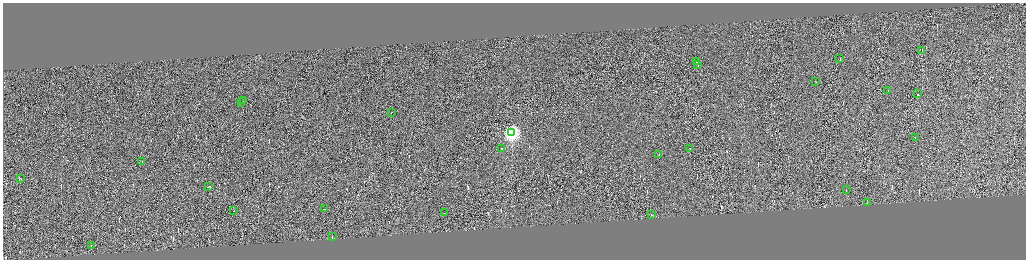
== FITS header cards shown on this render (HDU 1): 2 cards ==
NAXIS1  =                 4093
NAXIS2  =                 1030

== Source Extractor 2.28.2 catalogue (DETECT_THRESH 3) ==
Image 4093 x 1030 px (HDU 1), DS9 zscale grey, zoomed out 1/4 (1 PNG px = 4 x 4 image px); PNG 1028 x 262 px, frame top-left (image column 4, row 1029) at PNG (3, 3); each listed source drawn as its Kron ellipse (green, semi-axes under 4 px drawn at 4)
Background 0.151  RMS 4.2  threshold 12.7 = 3 sigma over >= 5 px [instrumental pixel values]
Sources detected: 408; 382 cannot appear on this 1/4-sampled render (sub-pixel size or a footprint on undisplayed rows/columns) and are neither listed nor drawn; the other 26 listed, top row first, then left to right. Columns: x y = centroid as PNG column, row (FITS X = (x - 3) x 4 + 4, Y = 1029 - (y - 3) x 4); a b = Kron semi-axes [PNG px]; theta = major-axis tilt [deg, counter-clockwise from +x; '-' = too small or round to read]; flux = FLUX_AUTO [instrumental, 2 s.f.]
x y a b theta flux
922 51 3 1 - 560
840 59 2 1 - 15000
696 62 2 1 - 12000
697 65 3 1 - 24000
815 82 2 1 - 17000
888 90 2 1 - 11000
917 94 2 1 - 21000
243 101 2 1 - 31000
241 102 2 1 - 28000
391 113 2 1 - 17000
512 132 4 4 - 630000
915 138 2 1 - 11000
690 148 2 1 - 16000
502 149 2 1 - 65000
659 155 2 1 - 9300
142 162 2 1 - 25000
20 178 2 1 - 17000
208 187 3 1 - 27000
846 190 2 1 - 7500
867 203 2 1 - 390
324 209 2 1 - 38000
233 211 2 1 - 12000
444 213 2 1 - 20000
651 215 2 1 - 10000
332 237 2 1 - 51000
91 246 2 1 - 18000
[382 sub-pixel or undisplayed-footprint detections neither listed nor drawn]